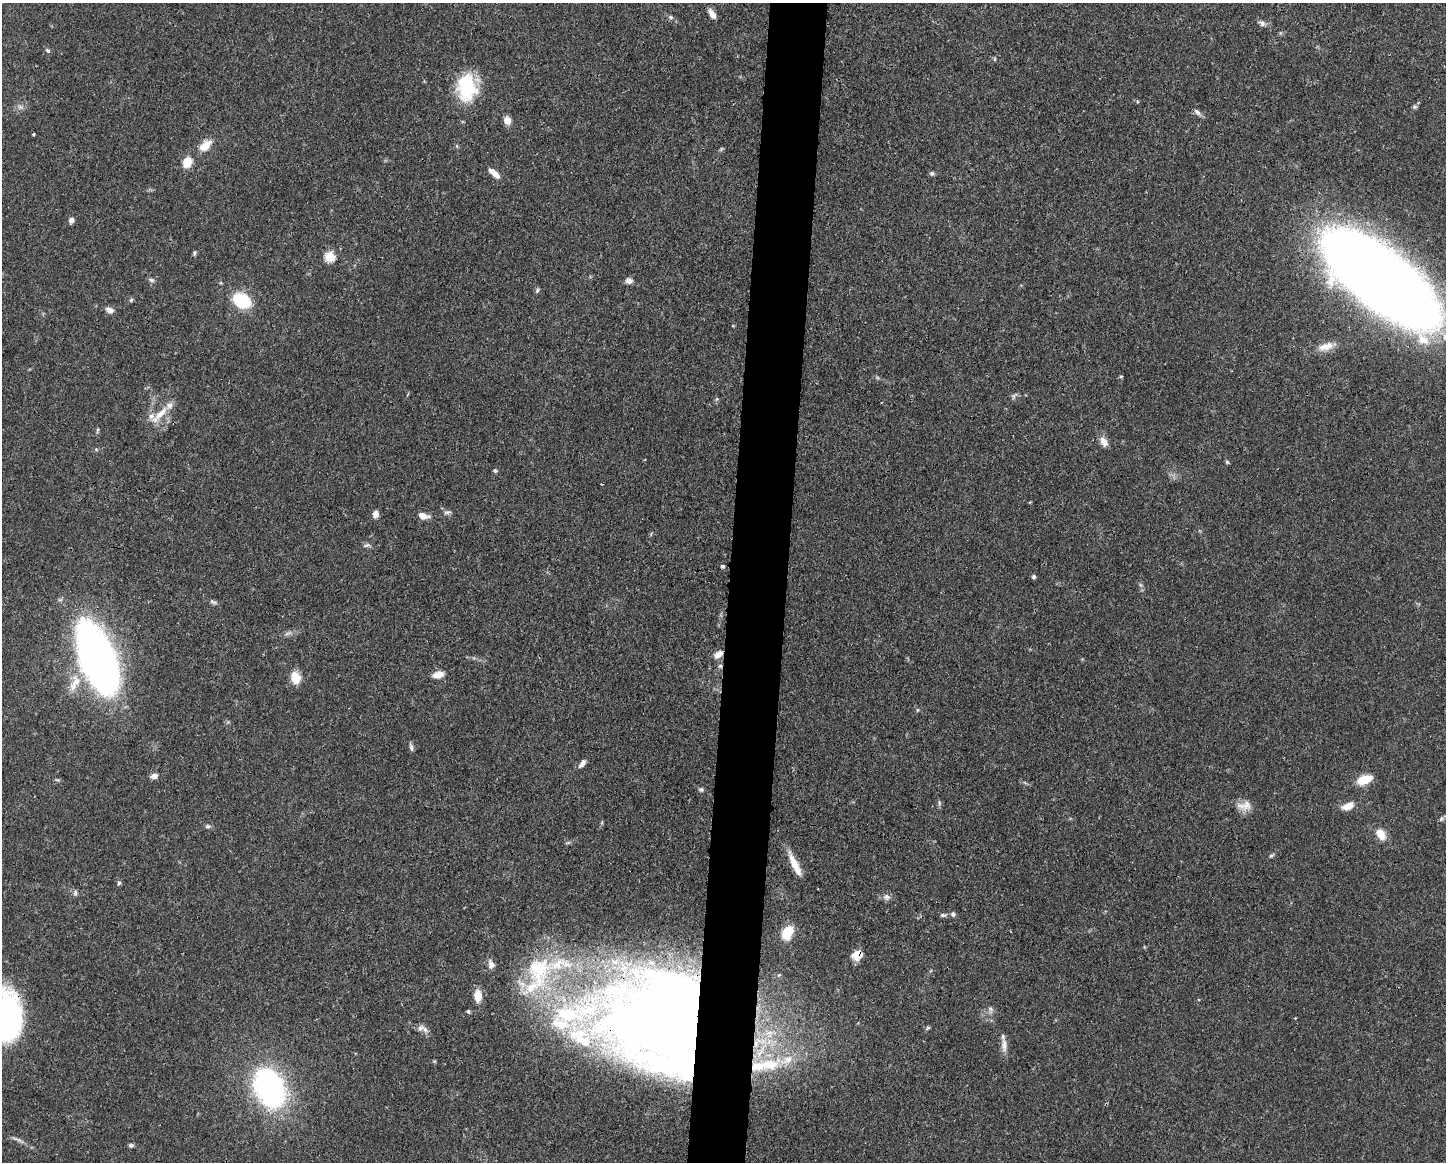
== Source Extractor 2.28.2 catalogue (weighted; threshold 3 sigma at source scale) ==
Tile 8 of 3 x 4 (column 2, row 3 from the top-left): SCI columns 1557-3000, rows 1166-2325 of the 4668 x 4652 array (HDU 1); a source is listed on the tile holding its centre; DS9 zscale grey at full resolution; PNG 1448 x 1164 px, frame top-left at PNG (2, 3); no overlay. Shown black and unused: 4% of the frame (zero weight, under 3 of 4 exposures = <1% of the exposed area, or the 3 px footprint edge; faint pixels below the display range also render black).
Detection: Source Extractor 2.28.2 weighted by HDU 2 'WHT'; one run over the whole footprint, this tile lists its part. Background 0.0443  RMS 0.0029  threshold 0.0129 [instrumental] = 3 sigma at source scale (4.5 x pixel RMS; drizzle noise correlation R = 1.50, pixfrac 1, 0.05/0.05 arcsec/px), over >= 5 px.
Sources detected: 99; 5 inside a brighter object's white glare — not listed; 13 inside a brighter listed object's ellipse — not listed separately; the other 81 listed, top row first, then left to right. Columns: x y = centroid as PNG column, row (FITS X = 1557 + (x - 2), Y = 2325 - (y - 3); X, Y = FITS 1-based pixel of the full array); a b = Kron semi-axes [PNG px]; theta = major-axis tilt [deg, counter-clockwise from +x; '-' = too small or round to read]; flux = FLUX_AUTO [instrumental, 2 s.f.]
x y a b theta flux
712 14 12 6 -57 1.7
671 17 7 5 -21 0.58
1262 23 9 6 -38 0.96
48 50 6 5 - 0.5
995 59 6 3 71 0.32
466 87 23 15 90 23
20 107 9 5 -19 0.87
1197 112 11 5 -45 1
507 120 8 7 - 2.6
33 134 3 3 - 1.1
205 146 16 9 39 4
457 146 6 3 -71 0.33
187 162 10 8 61 4.9
494 173 14 6 -41 2.4
932 173 6 5 - 0.65
71 220 6 6 - 1.1
194 253 6 4 89 0.48
330 257 5 5 - 18
1381 279 88 33 -38 800
151 280 8 5 -27 0.64
629 281 8 7 - 1.3
537 290 7 4 64 0.5
131 300 7 4 46 0.42
242 300 11 7 -26 29
110 310 10 6 -25 1.5
1326 346 21 9 18 3.2
1121 376 5 3 - 0.29
1014 396 11 4 54 0.65
717 399 6 4 45 0.4
160 414 29 8 43 4.4
1104 442 11 8 -58 2.2
96 449 6 3 -19 0.35
1227 462 5 5 - 0.43
495 470 6 5 - 0.43
601 484 3 2 - 0.22
447 512 10 5 13 0.75
375 514 8 6 72 1.6
423 516 11 6 -11 2.6
367 545 9 4 26 0.65
723 566 5 5 - 0.49
1034 576 4 4 - 0.76
287 633 10 3 21 0.64
718 654 11 7 34 2.2
99 660 54 28 -68 180
438 675 11 7 12 2.8
296 678 15 11 -77 3.7
76 681 16 13 -75 4.6
411 747 10 5 -77 0.78
582 763 11 5 50 1.3
154 776 8 6 15 1.3
1364 780 14 8 18 6.6
701 789 7 5 -38 0.58
939 803 6 4 -73 0.46
1246 805 16 14 -78 3
1348 806 13 8 20 3.3
1441 818 8 5 70 0.58
208 826 7 5 13 0.6
1381 834 14 10 -57 3.8
1271 855 8 4 40 0.51
795 865 29 7 -64 4.7
119 883 6 5 - 0.51
75 893 8 5 80 0.68
887 897 9 7 -31 1.2
953 914 6 5 - 0.72
943 915 8 5 -7 0.63
787 932 13 9 63 8
857 953 18 9 55 2.6
491 964 11 8 -77 1.5
539 970 48 36 -90 30
478 996 11 7 -87 4.4
991 1009 6 6 - 0.73
468 1011 6 5 - 0.43
567 1014 39 20 -7 25
6 1017 51 32 89 66
674 1020 104 81 -13 480
928 1028 7 4 36 0.43
425 1029 9 6 -47 1.2
1004 1045 21 7 -88 2
770 1064 26 16 13 10
269 1088 30 20 -65 79
131 1145 6 5 - 0.71
Overlapping masked pixels (flux is a lower limit): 5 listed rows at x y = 1381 279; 718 654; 857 953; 6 1017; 674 1020
Isophote crosses this tile's border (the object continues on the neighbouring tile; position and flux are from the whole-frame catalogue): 1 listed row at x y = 6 1017